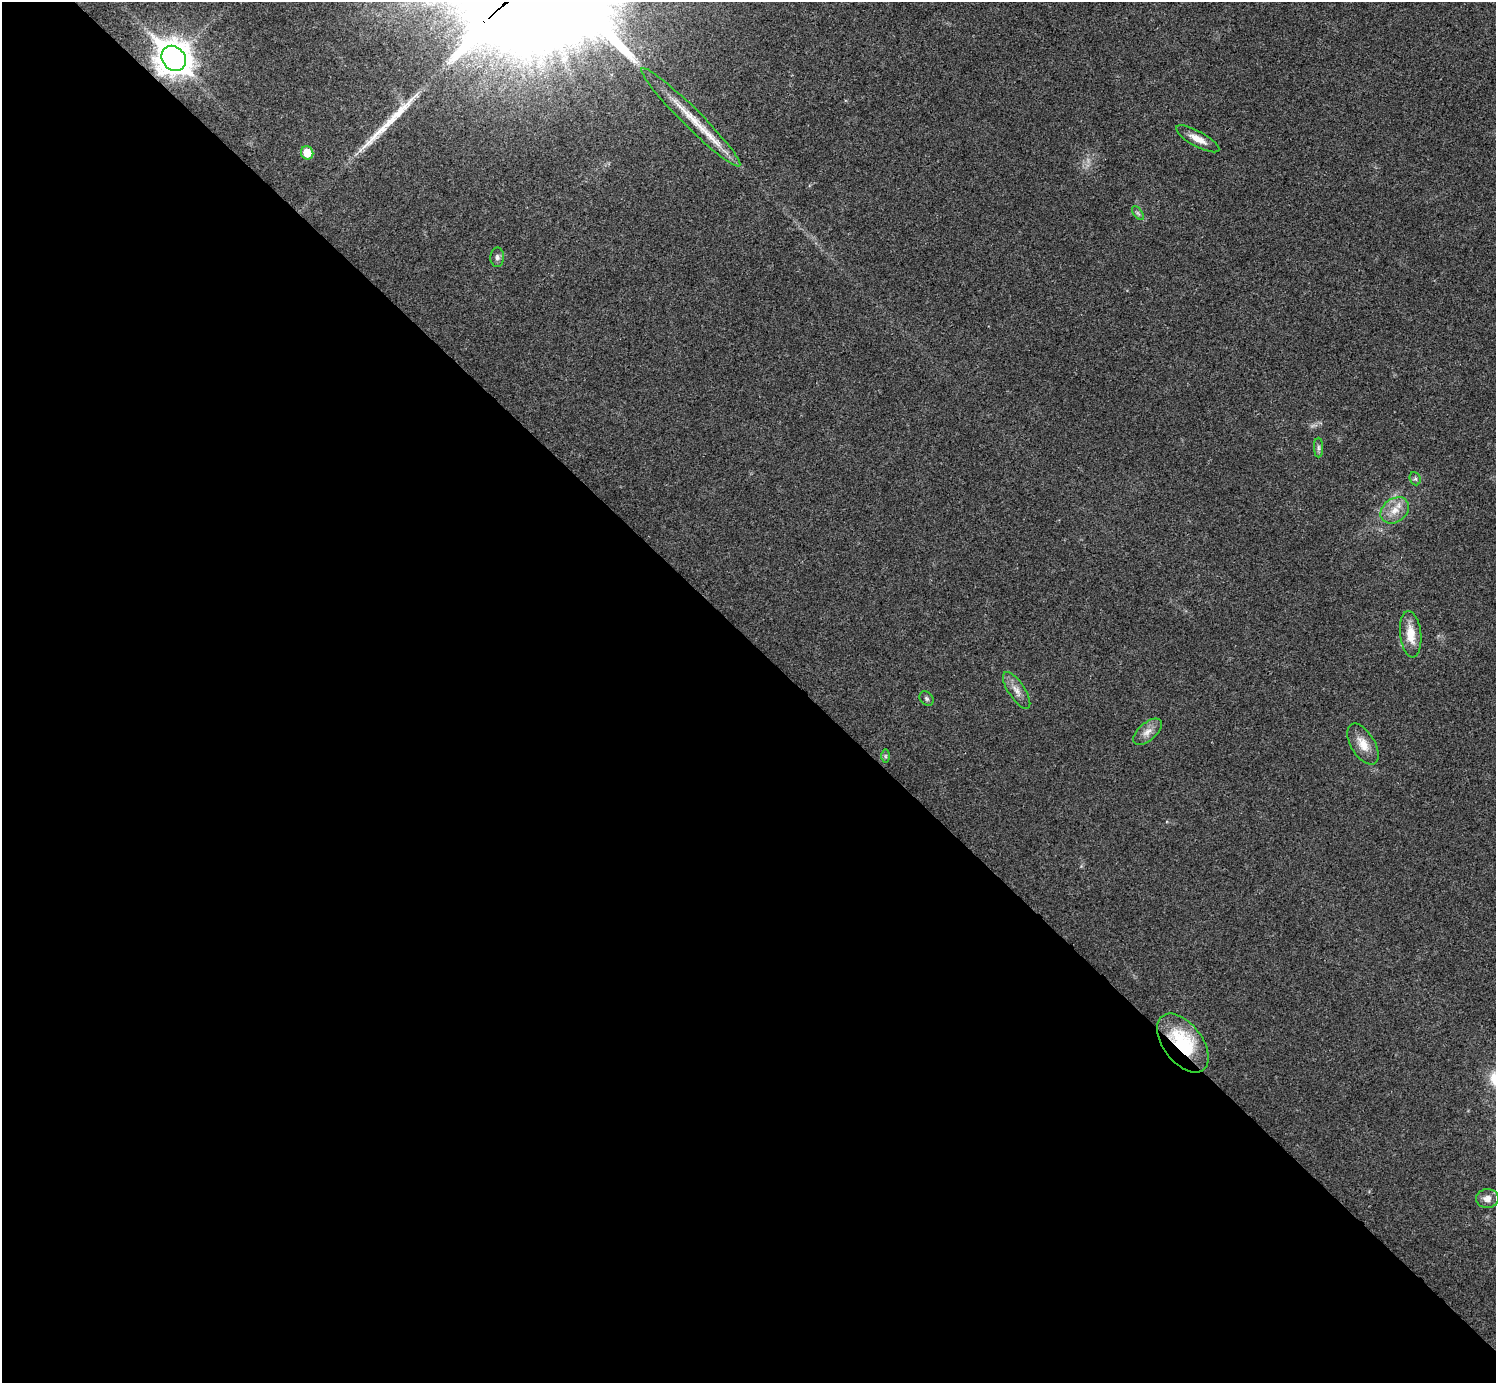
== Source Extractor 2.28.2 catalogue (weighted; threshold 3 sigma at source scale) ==
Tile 9 of 4 x 4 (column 1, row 3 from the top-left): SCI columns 4-1497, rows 1541-2921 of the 5985 x 5985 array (HDU 1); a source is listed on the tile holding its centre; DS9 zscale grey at full resolution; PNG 1498 x 1385 px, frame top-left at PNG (2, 2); each listed source drawn as its Kron ellipse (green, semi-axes under 4 px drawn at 4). Shown black and unused: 54% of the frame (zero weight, under 3 of 4 exposures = <1% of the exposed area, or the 3 px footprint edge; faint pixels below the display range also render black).
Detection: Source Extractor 2.28.2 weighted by HDU 2 'WHT'; one run over the whole footprint, this tile lists its part. Background 0.0215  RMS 0.0043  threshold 0.0192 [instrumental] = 3 sigma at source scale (4.5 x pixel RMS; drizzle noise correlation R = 1.50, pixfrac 1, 0.05/0.05 arcsec/px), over >= 5 px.
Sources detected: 18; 1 long thin detection or spike segment (spike, bleed or trail) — neither listed nor drawn; the other 17 listed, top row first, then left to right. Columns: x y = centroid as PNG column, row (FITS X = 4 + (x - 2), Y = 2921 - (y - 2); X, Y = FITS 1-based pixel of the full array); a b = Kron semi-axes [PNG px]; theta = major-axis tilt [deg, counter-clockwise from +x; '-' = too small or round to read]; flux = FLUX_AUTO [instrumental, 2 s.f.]
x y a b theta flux
174 58 13 11 -49 820
691 117 69 9 -45 15
1198 139 24 7 -29 5
307 153 7 6 - 7
1138 213 8 4 -52 0.9
497 257 10 7 89 1.4
1319 448 10 4 -90 1.2
1415 479 7 5 -68 0.81
1395 510 15 11 37 5.7
1411 634 23 10 -84 7.9
1017 691 21 8 -56 3.8
927 699 8 6 -46 0.95
1147 732 17 9 40 3.6
1363 744 23 12 -58 6.3
885 756 6 4 -90 0.67
1183 1043 34 19 -53 30
1487 1199 11 9 0 2.9
Overlapping masked pixels (flux is a lower limit): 2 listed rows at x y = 174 58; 1183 1043